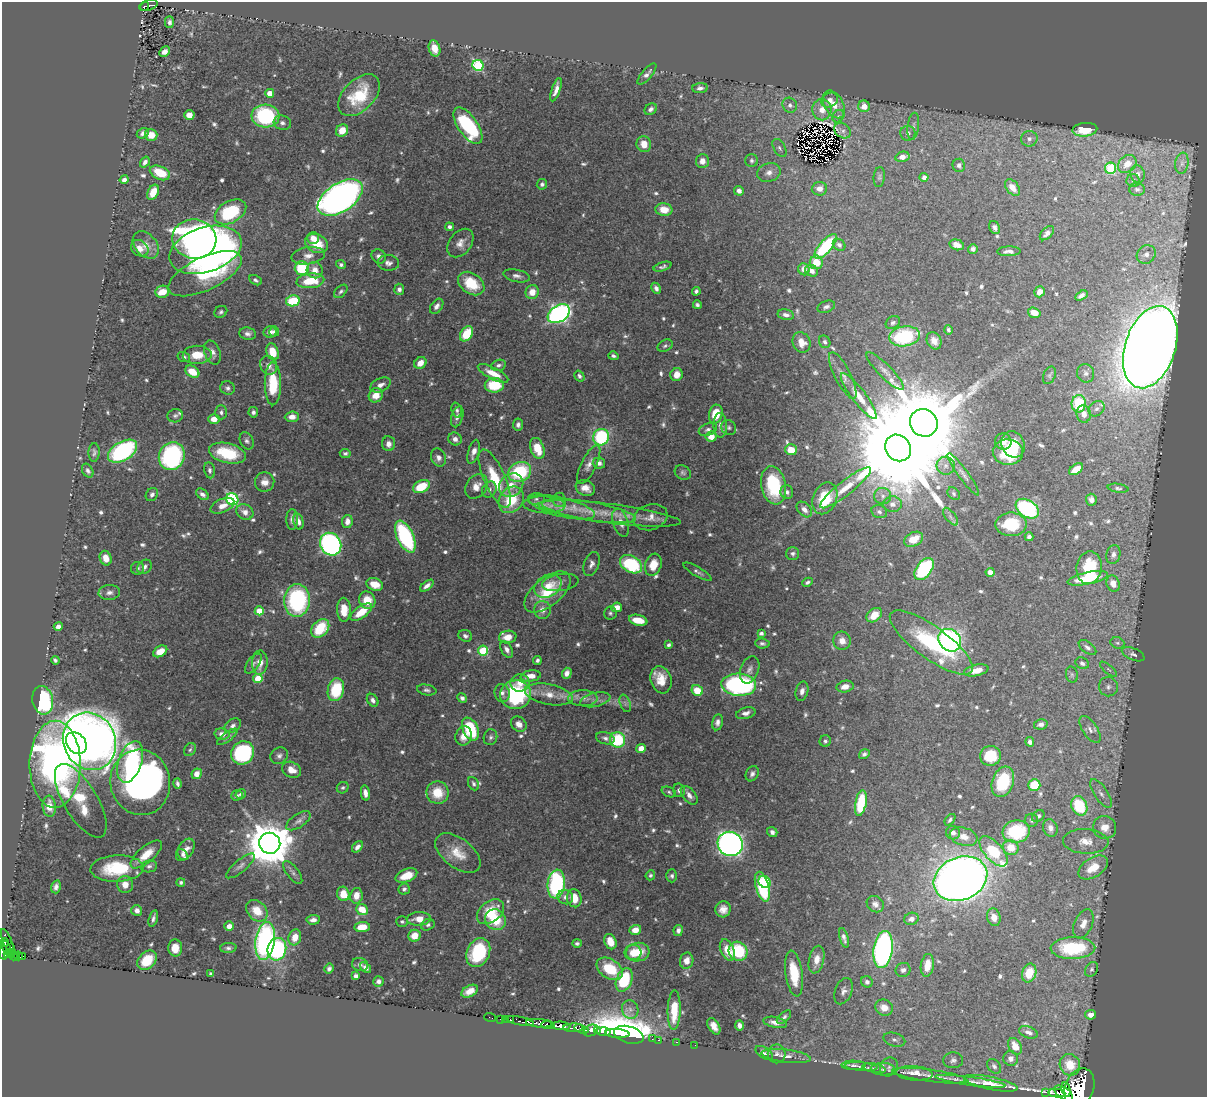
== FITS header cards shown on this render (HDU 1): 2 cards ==
NAXIS1  =                 1205
NAXIS2  =                 1095

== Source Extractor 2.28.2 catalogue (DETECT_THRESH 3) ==
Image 1205 x 1095 px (HDU 1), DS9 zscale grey, 1 PNG px = 1 image px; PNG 1209 x 1099 px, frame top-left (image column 1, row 1095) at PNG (2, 2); each listed source drawn as its Kron ellipse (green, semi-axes under 4 px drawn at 4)
Background 0.454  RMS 0.012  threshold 0.0373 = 3 sigma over >= 5 px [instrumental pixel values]
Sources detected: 722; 5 with non-positive FLUX_AUTO (blend fragments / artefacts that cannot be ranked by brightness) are neither listed nor drawn; of the other 717, the 500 brightest by FLUX_AUTO listed and drawn (217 fainter detections omitted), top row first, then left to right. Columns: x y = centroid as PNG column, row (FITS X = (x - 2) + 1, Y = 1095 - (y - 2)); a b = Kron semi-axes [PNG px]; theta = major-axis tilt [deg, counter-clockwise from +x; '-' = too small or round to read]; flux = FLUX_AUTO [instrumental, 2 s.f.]
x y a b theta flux
149 5 9 5 21 82
144 6 5 3 - 29
169 22 6 4 -90 2.8
434 48 8 5 -73 8.9
164 52 6 4 47 5.2
478 65 5 5 - 95
647 74 13 5 49 3.7
700 88 8 5 3 3.1
556 90 12 4 71 5.8
270 93 4 4 - 11
359 95 25 15 46 36
830 100 8 7 - 5.4
834 104 15 9 -61 12
790 105 8 7 - 3.9
864 106 6 6 - 12
651 109 6 5 - 3
822 110 10 9 - 11
189 115 5 5 - 7.4
265 116 14 11 -5 87
838 116 7 5 46 2.5
282 123 9 7 -16 3.2
468 126 21 10 -55 85
913 126 14 5 82 4
342 130 6 5 - 11
1085 130 12 7 6 24
843 131 9 7 -35 2.4
143 133 6 5 - 3.5
908 133 7 7 - 4
151 135 6 5 - 9.9
1029 139 8 8 - 4.1
644 144 8 7 - 10
779 148 10 5 -58 2.7
902 157 7 5 13 6.3
702 161 7 6 - 5.4
752 161 6 6 - 2.4
145 162 6 4 56 2.9
1182 163 10 6 80 4.2
1127 164 10 8 42 11
959 165 6 6 - 3.1
1110 168 5 5 - 58
769 172 12 9 18 6.5
160 173 10 6 -24 19
1138 174 8 7 - 4.2
879 177 10 5 84 1.9
924 177 4 4 - 4.1
124 180 4 4 - 3.2
1133 181 7 6 - 3.2
542 184 5 5 - 2.1
1012 188 9 6 -53 7.4
819 189 8 6 4 7.1
1137 189 8 6 -1 2.9
739 191 5 4 - 4.2
153 192 8 5 63 13
340 197 25 14 33 520
664 210 8 6 -6 13
230 212 17 10 30 66
449 227 4 4 - 2.8
995 227 7 5 -63 2.6
1047 233 9 5 44 3.2
313 238 6 6 - 6.1
194 239 22 19 -10 320
460 243 16 11 52 7.5
317 244 12 9 -25 20
146 245 15 11 -49 8
839 245 7 5 -40 2.7
957 245 7 5 -15 6.6
825 246 15 6 49 68
140 248 9 7 -34 6.9
973 249 5 5 - 3.3
206 250 37 22 18 480
1009 251 11 5 2 4.2
1146 254 10 8 44 5.8
308 256 17 8 8 7.3
379 256 8 6 -45 3.5
816 262 7 6 - 16
388 263 11 8 -5 4.3
341 264 5 4 - 1.9
663 267 9 4 17 2.2
302 268 7 6 - 42
804 269 6 5 - 6.3
315 270 8 8 - 7.8
812 271 7 5 -32 5.5
205 274 40 16 26 100
517 276 13 6 -12 3.8
255 280 7 4 -30 2
310 281 14 7 6 25
471 284 14 10 -36 29
656 288 6 4 -62 3
399 289 5 5 - 2.7
341 291 8 5 45 2
696 291 4 4 - 2.1
162 292 7 6 - 13
532 292 7 6 - 10
1039 292 5 5 - 7.4
1081 295 7 4 32 3.4
293 301 7 5 10 38
697 305 4 3 - 1.9
437 306 8 5 54 4
826 307 9 5 21 2.7
221 312 7 5 34 1.9
1034 313 6 5 - 10
559 314 12 8 33 280
786 315 8 5 -11 3.5
893 323 8 6 32 2.4
948 330 5 4 - 1.8
270 332 6 5 - 3.9
274 332 5 5 - 2.8
248 334 8 6 -8 3.4
467 334 8 6 55 27
905 336 15 10 8 73
934 341 9 7 -66 6.3
801 342 10 8 -66 9.9
825 342 6 5 - 2.4
665 346 8 5 29 2
1150 347 42 25 72 2500
212 352 12 7 -71 5
273 352 9 6 -70 14
197 355 14 9 1 16
613 356 5 4 - 1.9
184 357 6 5 - 1.8
420 363 6 5 - 8.5
269 365 10 8 -71 5.3
498 365 7 5 16 3
885 371 25 6 -45 7.5
192 372 7 5 -33 16
493 373 17 5 -27 13
1086 373 9 8 - 3.5
677 375 6 6 - 7.3
843 375 26 8 -63 7.4
1049 375 9 6 67 1.8
579 376 6 4 -56 2.4
273 384 21 8 -90 34
381 385 11 6 25 4.6
494 385 9 7 0 33
228 388 7 6 - 2.6
376 395 7 6 - 10
859 396 28 7 -53 13
1079 404 9 7 84 39
1097 409 9 7 42 3.3
457 410 8 5 -72 2.3
221 412 7 6 - 2.4
253 412 5 5 - 2.6
716 414 9 6 76 20
1084 414 9 7 -82 6.8
175 416 8 6 13 2.2
292 417 7 5 4 6.1
457 417 11 5 74 3.2
214 419 6 5 - 7.8
924 423 14 13 - 13000
518 425 6 5 - 2.8
720 425 12 7 -89 5.6
729 427 8 7 - 2.6
708 430 9 6 19 2.6
601 437 8 7 - 83
711 437 5 5 - 9
455 439 7 6 - 4.6
247 441 9 6 -63 2.8
1003 441 8 8 - 7.1
389 444 7 6 - 5.3
1013 444 13 11 -64 16
537 448 11 6 -70 18
898 448 14 12 -51 33000
791 450 6 5 - 14
122 451 16 9 31 140
94 452 9 5 87 2.4
474 452 12 5 74 5.2
1008 452 15 13 -5 39
227 453 19 10 -13 37
345 453 5 4 - 2.2
172 456 14 12 64 130
438 458 9 7 -66 4.4
599 463 6 5 - 4.6
589 465 21 7 64 6.8
946 466 9 9 - 5.2
1076 469 8 4 35 14
209 470 8 5 -79 2.7
88 471 7 5 -59 2.4
520 472 12 9 26 59
683 472 8 7 - 2.3
963 474 26 5 -54 5.3
495 479 31 10 -66 36
265 482 10 9 - 7.1
511 485 13 11 41 12
773 485 19 12 -79 52
476 486 13 10 53 8.4
421 487 9 6 26 28
585 488 10 7 -20 8.1
846 488 32 7 38 14
1118 488 10 4 -8 1.9
489 489 8 7 - 3.3
787 492 7 6 - 2.5
152 494 7 5 55 2.5
202 494 7 5 -38 3.2
954 494 7 5 -49 2
883 496 8 8 - 4.1
825 498 16 11 67 27
232 499 6 5 - 120
536 499 8 6 1 2.6
511 500 14 11 55 33
559 500 7 6 - 2
1091 500 6 5 - 4.1
892 504 9 8 - 4.8
544 505 21 8 -2 8.8
222 506 12 6 24 7.5
562 507 34 9 -14 18
804 509 9 6 -46 4.6
1027 509 13 8 -33 130
589 511 48 9 -9 26
245 512 9 7 -29 6.2
879 512 8 6 -20 2.7
610 513 72 9 -7 33
650 517 17 12 16 8.5
950 517 10 5 -52 2.8
292 519 10 5 -89 4
298 521 8 5 -76 4.5
347 521 7 5 81 4.9
621 523 15 7 -72 7.1
1011 524 15 12 0 38
405 537 17 8 -65 100
1029 537 4 4 - 2.9
913 539 10 7 27 14
331 544 12 10 -57 260
793 554 6 6 - 2.3
1113 554 9 7 78 3.3
106 558 7 6 - 8.7
591 564 12 7 70 4.3
631 564 12 8 -30 75
653 565 11 8 72 13
144 567 8 6 41 3.1
138 568 6 6 - 2
1089 568 16 12 80 38
924 569 12 7 53 90
697 572 16 4 -30 2.8
990 572 4 4 - 8
1087 578 21 6 12 34
560 582 18 8 8 5.3
808 582 5 4 - 2.3
1113 583 8 6 -71 6.8
375 584 8 6 -18 15
427 586 8 4 38 4.1
548 586 14 10 32 12
109 592 11 7 5 4.2
547 592 27 14 40 33
297 600 16 13 86 110
367 600 9 8 - 16
617 607 5 4 - 6.8
344 610 12 7 -89 14
542 610 9 8 - 6.1
259 611 4 4 - 20
361 612 12 6 36 19
610 613 6 6 - 2
874 615 8 6 40 13
638 620 9 5 -12 16
58 626 4 4 - 4.2
320 628 10 7 46 35
761 633 4 3 - 2.4
465 636 7 5 -23 2.6
508 637 9 6 9 11
950 640 12 10 -46 210
842 641 9 8 - 6.4
762 643 7 5 -7 2.3
931 643 50 16 -36 82
1117 643 7 5 -20 1.8
669 645 4 3 - 2
1087 647 10 5 -37 3.2
507 649 9 5 -60 4.2
160 651 7 5 30 11
483 651 5 5 - 55
1133 654 12 6 -23 2.8
55 660 4 3 - 2
537 660 4 4 - 2.2
260 662 12 8 86 10
1082 663 7 5 -29 2.8
253 664 11 6 54 3.1
1108 669 10 3 -40 1.9
750 670 14 9 70 5.2
976 670 12 5 12 11
567 673 5 4 - 4.4
1072 675 8 6 -75 2.1
531 676 10 5 8 8.3
258 679 4 4 - 22
661 680 14 10 -73 15
520 683 9 8 - 6.8
739 685 17 11 -4 170
845 686 8 6 12 7.1
1108 687 10 9 - 4.4
336 690 11 8 76 39
427 690 10 5 -10 2.4
697 690 6 5 - 17
802 691 10 6 76 4.2
502 693 9 7 -75 4.1
549 694 24 10 -11 14
516 695 15 14 - 85
462 698 5 4 - 2.9
583 698 14 8 -2 6.5
43 700 14 10 -79 95
373 700 7 5 -55 3
595 700 15 7 14 5.4
625 703 9 5 -71 2.4
746 713 10 5 14 4.3
717 722 8 5 79 3.6
519 724 8 7 - 6
1041 724 7 5 12 3.2
233 726 9 6 33 3.4
470 729 12 7 -66 53
1090 729 15 7 -56 6.3
222 734 7 5 -11 5
464 736 10 8 70 8
227 737 12 4 37 2.6
490 737 8 6 72 2.6
605 738 9 6 -16 3
618 740 8 7 - 49
89 741 29 26 -63 1100
825 741 6 5 - 2.2
1030 742 5 4 - 3
76 743 12 9 -51 300
641 748 4 4 - 10
190 750 7 5 54 1.9
243 753 12 11 - 120
864 754 5 4 - 2.6
279 756 9 8 - 3.3
990 756 10 10 - 25
130 762 21 11 71 69
55 764 43 25 90 470
292 770 10 7 -27 8.8
197 774 5 5 - 7.8
752 774 8 6 60 3
140 782 33 30 -79 340
1003 782 16 10 70 47
177 784 5 3 - 2.4
473 784 7 5 -65 2.1
1034 785 6 5 - 29
343 788 6 5 - 1.9
679 790 7 5 -76 3.2
669 792 7 5 -22 1.8
365 793 8 4 -79 4.6
437 793 11 11 - 19
1101 793 17 6 -57 5.7
241 794 5 4 - 2
237 795 6 5 - 2.1
689 795 11 6 -50 5
81 801 42 17 -59 37
861 803 13 5 79 41
49 806 11 6 -85 11
1079 806 10 7 -67 46
1038 816 7 5 38 2.1
950 820 7 4 50 1.9
1032 820 6 6 - 2.1
298 821 14 6 33 3.7
1105 827 12 11 - 11
1050 828 9 7 -71 4.3
772 832 5 4 - 3.1
1016 832 14 11 7 52
953 833 7 6 - 4.1
964 837 14 9 -16 9.2
1086 841 23 12 -3 14
270 843 10 10 - 4000
730 844 13 12 - 430
357 847 6 4 51 3.4
1011 848 8 7 - 15
185 850 12 7 57 7
993 851 18 9 -48 49
458 853 26 14 -37 18
146 854 19 8 41 16
183 854 6 4 -51 2.5
149 866 8 6 8 2.6
240 866 18 6 40 4.3
1093 867 16 9 33 19
117 869 26 13 3 51
293 872 14 6 -53 3.4
650 875 5 4 - 1.8
406 876 11 6 21 16
672 876 6 5 - 2.3
960 879 28 21 23 1100
181 882 4 4 - 1.8
765 882 6 5 - 30
556 884 14 8 83 130
125 885 8 8 - 8.3
56 887 6 5 - 3.2
762 887 15 6 -74 72
404 889 6 5 - 2.3
343 894 7 6 - 14
356 896 8 6 79 9.2
565 897 8 7 - 4.1
574 898 9 7 -77 12
875 904 9 7 -39 4.4
362 909 6 5 - 17
723 909 8 7 - 6.6
137 911 5 5 - 4.5
257 911 12 9 -46 17
490 912 15 10 39 27
994 917 9 6 -73 8.2
153 918 8 3 75 2.7
419 919 12 6 4 10
911 919 7 6 - 5
313 920 7 4 4 4
495 920 11 10 - 29
402 922 6 5 - 1.8
1083 924 15 9 67 7.9
428 925 7 5 23 2.2
229 926 5 4 - 6.1
362 927 8 5 5 12
635 930 6 5 - 8.7
678 930 5 4 - 3.2
414 936 6 6 - 11
295 937 8 6 75 10
844 938 10 4 -74 3.1
265 941 19 9 82 210
8 942 13 3 -67 65
610 942 8 6 -67 9.8
4 943 4 4 - 48
577 943 5 4 - 1.9
6 947 7 3 -69 63
11 947 3 2 - 15
175 948 8 7 - 9.9
228 948 8 5 4 2.3
1073 948 22 11 2 52
277 949 11 9 75 110
727 950 11 6 -67 12
883 950 19 9 82 260
738 951 10 9 - 43
3 952 8 3 -78 210
13 952 3 3 - 37
633 952 8 7 - 9.2
638 952 11 9 8 19
478 953 15 11 64 52
9 954 5 3 - 23
13 956 4 2 - 34
18 956 4 3 - 58
22 956 3 2 - 26
147 960 11 8 44 21
817 960 14 7 77 9.6
687 961 8 6 78 6.8
360 965 8 6 -14 2.3
927 965 11 6 82 14
329 968 5 4 - 2.1
365 968 6 4 -39 3.2
610 969 14 9 -34 29
1092 969 8 6 57 2
903 970 7 7 - 3.4
794 973 23 8 -82 29
1029 973 9 7 73 17
211 974 4 3 - 1.9
356 976 4 4 - 3
624 980 12 7 69 50
378 981 5 5 - 3.1
867 982 6 5 - 2.8
470 991 9 5 28 7.5
843 991 13 8 70 5.1
884 1008 9 8 - 11
630 1009 9 8 - 4.3
674 1010 20 6 88 25
1091 1015 5 4 - 4.9
490 1017 6 2 -19 4
784 1017 8 4 41 2.1
501 1019 3 2 - 5.9
506 1019 2 2 - 3.1
510 1020 3 3 - 16
520 1021 14 3 -12 65
775 1022 12 5 -11 5.2
539 1023 13 4 -4 390
548 1025 7 3 -5 100
739 1025 5 4 - 3.4
561 1026 9 4 -4 630
714 1026 9 5 -58 6.4
573 1028 10 4 1 200
582 1029 7 3 -19 120
591 1030 7 5 27 220
598 1031 4 3 - 92
603 1032 7 3 -3 89
1028 1032 10 5 -20 3.6
617 1033 12 4 -4 2200
629 1035 15 8 -16 1700
652 1039 3 2 - 5
658 1040 3 2 - 9.4
894 1040 11 6 -17 3.6
676 1042 3 2 - 11
695 1045 2 2 - 3.1
1015 1046 9 6 -62 13
764 1053 10 5 -34 2.9
777 1054 9 9 - 4.4
786 1056 25 6 -7 7.9
1011 1059 7 7 - 4.6
953 1060 10 8 5 3.3
854 1065 12 4 -2 3.1
1070 1065 11 10 - 18
994 1066 8 6 -49 2.5
861 1067 16 3 -4 3.7
889 1067 10 8 52 4.5
874 1068 12 4 -12 2.6
883 1069 12 6 -2 4.4
914 1073 18 7 -4 11
930 1076 37 6 -7 11
971 1081 35 4 -7 8.1
991 1083 27 6 -11 13
1079 1088 20 14 68 2600
1066 1090 7 3 -76 280
1046 1092 3 2 - 27
1057 1093 8 3 -3 330
1064 1093 11 5 -34 500
At the frame edge (FLAGS 8, measured only in part): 2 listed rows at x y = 3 952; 1079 1088
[217 fainter detections neither listed nor drawn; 5 non-positive-flux detections neither listed nor drawn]